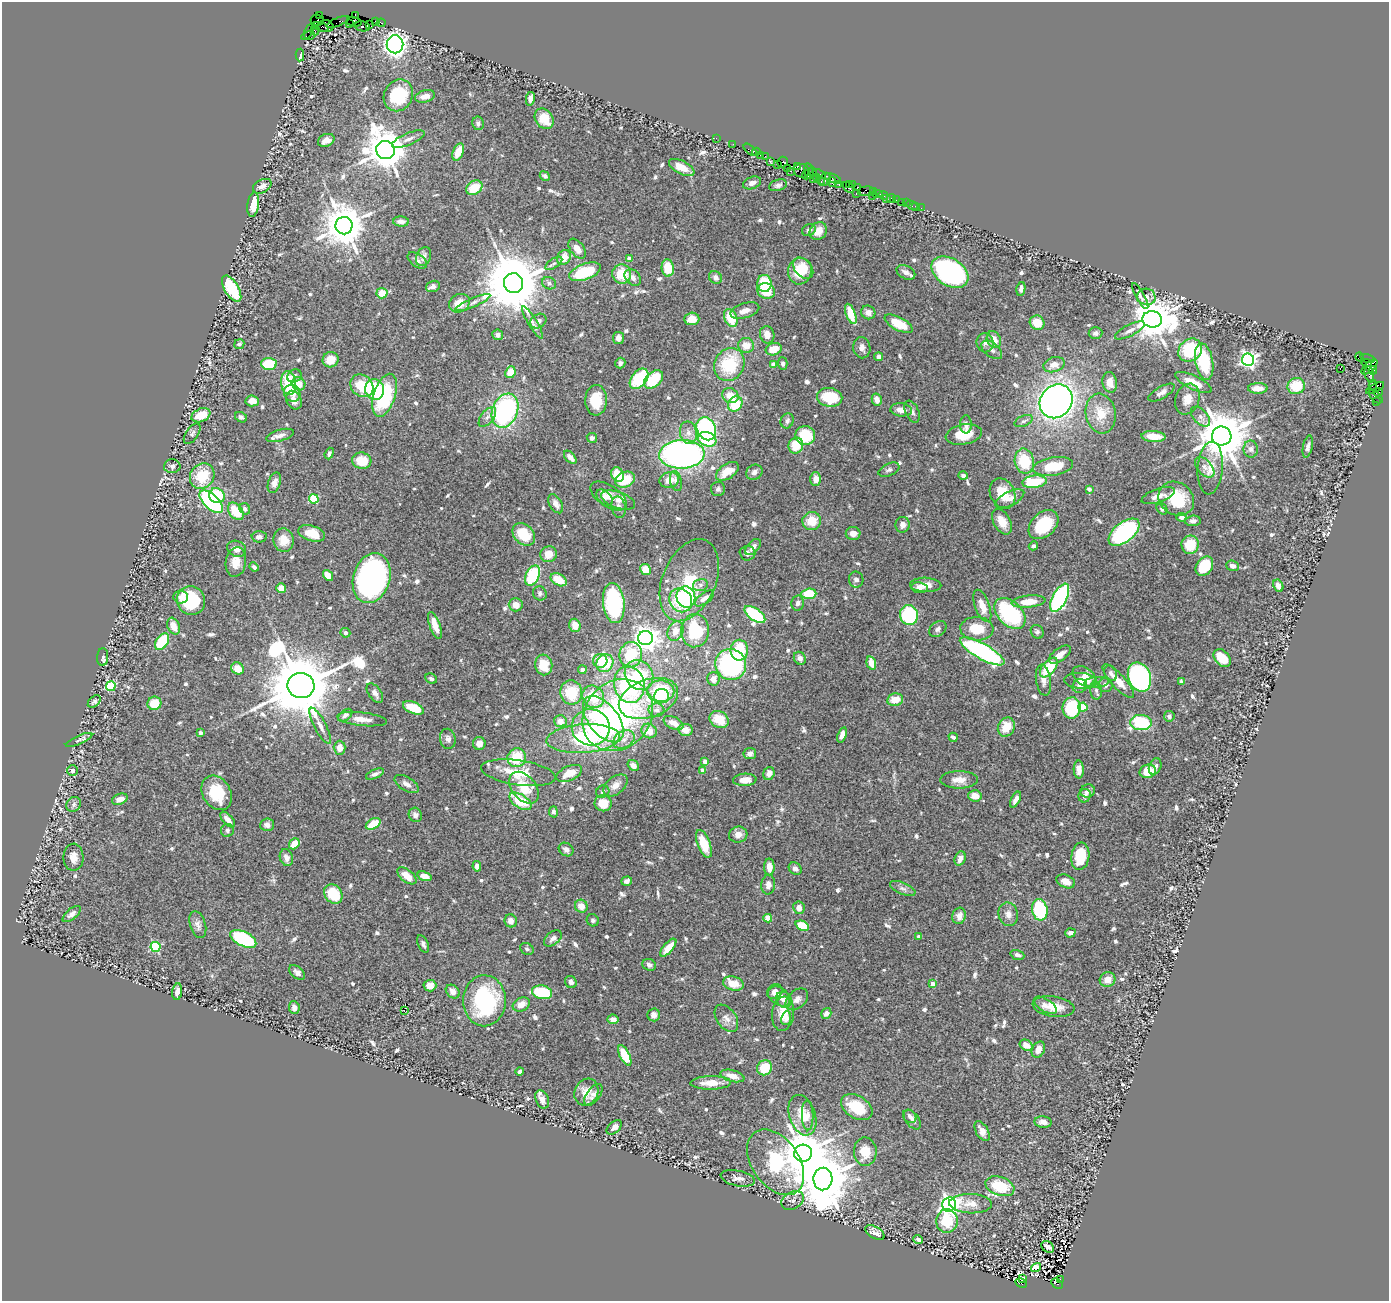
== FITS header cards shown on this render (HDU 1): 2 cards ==
NAXIS1  =                 1387
NAXIS2  =                 1299

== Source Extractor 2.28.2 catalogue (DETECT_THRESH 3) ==
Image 1387 x 1299 px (HDU 1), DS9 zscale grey, 1 PNG px = 1 image px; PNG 1391 x 1303 px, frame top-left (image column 1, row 1299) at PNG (2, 2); each listed source drawn as its Kron ellipse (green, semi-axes under 4 px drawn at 4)
Background 0.86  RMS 0.025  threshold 0.0744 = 3 sigma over >= 5 px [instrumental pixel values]
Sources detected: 753; of the 753, the 500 brightest by FLUX_AUTO listed and drawn (253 fainter detections omitted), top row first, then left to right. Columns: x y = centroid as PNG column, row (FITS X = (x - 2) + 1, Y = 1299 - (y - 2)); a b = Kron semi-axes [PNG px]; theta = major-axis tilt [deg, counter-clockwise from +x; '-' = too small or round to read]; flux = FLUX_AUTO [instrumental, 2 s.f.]
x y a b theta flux
319 16 3 3 - 110
355 16 4 3 - 120
317 20 7 5 -7 250
375 21 3 2 - 41
338 22 12 3 24 110
354 22 7 4 -12 450
349 23 2 2 - 19
381 23 4 3 - 40
369 24 2 2 - 22
326 26 8 6 -4 250
362 26 7 5 -11 120
321 27 8 4 -15 860
309 31 8 3 66 97
315 31 4 3 - 450
308 36 7 3 10 110
395 44 9 8 - 970
300 55 6 3 87 44
398 95 16 14 61 76
425 96 10 6 13 13
530 99 7 4 79 7.3
544 119 11 8 -55 32
478 123 7 6 - 4.6
716 138 2 2 - 23
408 139 17 6 23 9.6
326 140 8 6 23 12
733 144 2 2 - 15
385 150 9 9 - 5700
750 150 8 4 -43 34
458 152 9 5 68 27
756 152 4 3 - 92
760 155 3 2 - 27
765 156 2 2 - 27
770 162 2 2 - 28
783 162 5 5 - 66
777 164 3 2 - 47
797 166 4 2 - 48
682 167 14 6 -28 25
787 168 2 2 - 57
791 171 3 2 - 33
801 171 8 6 -14 300
809 171 8 2 -80 94
812 172 5 3 - 110
819 174 7 3 -22 160
806 175 4 3 - 100
545 176 5 4 - 4.4
816 177 2 2 - 41
833 178 8 3 -22 100
813 179 2 2 - 33
825 179 7 5 61 89
820 181 4 3 - 170
832 182 5 3 - 93
752 183 9 6 20 9.4
839 184 3 2 - 52
849 184 4 3 - 35
778 185 9 5 16 5
853 185 2 2 - 31
262 186 10 6 30 11
849 187 7 3 -44 54
857 187 3 3 - 79
474 188 9 6 34 40
866 191 8 5 6 200
873 192 3 2 - 57
856 193 3 2 - 22
877 194 5 2 - 41
883 195 5 3 - 35
873 196 2 2 - 59
886 199 2 2 - 15
891 199 4 3 - 41
896 200 2 2 - 9.9
901 202 2 2 - 23
906 203 4 2 - 6.2
253 204 12 6 82 37
912 205 6 3 -30 19
915 206 2 2 - 12
921 208 2 2 - 5.2
401 222 8 5 -3 8.8
344 226 8 8 - 6900
809 230 7 5 29 5.4
818 231 9 8 - 17
577 249 11 6 -53 14
424 257 10 7 66 8.1
564 257 8 6 56 23
629 258 4 4 - 14
417 260 11 6 -35 6.5
554 263 10 4 34 4.9
668 268 8 6 -81 41
803 268 12 8 -50 35
800 271 13 12 - 49
585 272 16 8 21 74
906 272 10 6 -27 8.1
950 272 20 13 -32 350
622 274 10 9 - 45
633 277 9 7 -45 9.8
715 277 7 6 - 7.6
513 283 10 9 - 16000
549 283 7 6 - 4.4
764 283 8 7 - 51
433 286 7 5 20 6
232 289 15 7 -59 86
1021 289 7 4 79 6.4
766 291 9 7 -24 43
382 293 5 5 - 25
1140 296 15 4 -61 4.6
1146 297 9 8 - 7.8
459 303 10 9 - 25
473 303 19 4 23 8.3
745 311 15 7 17 14
868 312 7 6 - 11
851 314 11 4 -71 44
731 318 9 6 -66 51
692 319 7 6 - 17
1152 319 10 8 -5 6000
538 321 9 6 34 7
533 322 19 4 -59 8.4
1037 323 8 7 - 30
899 324 15 6 -27 43
1130 330 16 5 27 8.9
1095 333 7 6 - 5.1
498 335 5 5 - 5.4
767 335 8 7 - 16
618 338 6 5 - 7.4
994 340 9 6 -63 21
985 343 9 8 - 8.9
239 344 5 4 - 4.4
746 345 8 7 - 20
862 348 11 8 -80 9
774 349 8 6 18 26
992 350 12 7 -39 7.5
1190 350 13 10 39 95
878 357 4 4 - 6.3
1360 357 4 3 - 150
1367 359 7 2 -16 66
331 360 8 7 - 24
1248 360 6 6 - 620
1204 362 18 8 -80 88
620 363 5 5 - 6.1
1367 363 5 4 - 230
269 364 8 6 -3 57
773 364 4 4 - 23
783 364 6 5 - 5.1
729 365 17 14 60 91
1054 365 11 7 17 18
1369 367 10 5 42 780
1340 368 3 2 - 700
1373 370 4 3 - 220
510 372 6 5 - 28
1369 374 8 4 -78 150
294 376 7 6 - 5.7
639 379 11 7 52 86
653 379 11 7 42 62
1110 382 10 7 -81 16
1193 382 20 7 -26 24
289 383 12 7 -82 72
299 384 7 6 - 20
1373 385 5 4 - 240
362 386 12 10 -39 55
1296 386 9 8 - 44
1258 388 10 5 1 19
1375 388 10 4 28 490
375 389 10 9 - 91
1378 392 4 3 - 140
292 393 9 8 - 13
1161 393 15 5 30 7.7
385 395 22 11 72 140
730 395 8 7 - 26
1376 396 8 5 -44 140
830 397 13 9 -10 55
1187 399 16 12 69 21
294 400 10 7 -63 12
596 400 15 11 88 43
877 400 6 5 - 10
252 401 7 5 -4 15
1056 401 18 15 50 1000
1376 402 3 2 - 36
735 404 8 7 - 53
901 410 11 6 -4 16
505 411 17 12 69 280
912 412 12 6 -66 6.8
1101 413 20 15 -82 37
201 415 10 6 23 33
241 417 6 5 - 4.5
487 417 12 6 52 8.3
1201 417 12 6 -47 7.8
787 421 8 6 68 5.7
1024 421 10 5 24 5
966 424 9 6 -89 7.1
706 429 12 9 -65 240
688 433 11 8 -78 12
192 434 12 6 56 4.9
964 434 18 10 11 39
280 435 14 5 15 11
805 435 10 9 - 64
1153 436 12 5 -4 23
1222 436 10 9 - 8700
592 438 5 5 - 6.3
707 439 9 7 -21 48
796 445 8 7 - 36
1308 447 11 5 78 6.3
1251 449 8 7 - 6.2
329 454 6 4 70 4.4
682 454 23 14 2 660
570 457 8 4 -47 10
362 461 9 8 - 38
1024 461 12 9 -78 69
172 466 8 7 - 6.3
1053 466 20 9 9 62
1205 467 12 7 -48 8.6
1210 468 26 12 85 28
889 470 11 6 24 5.5
727 471 13 7 33 24
754 472 8 7 - 8
618 474 7 6 - 39
202 476 13 11 53 57
963 476 4 4 - 6.4
816 479 7 5 -89 16
625 480 10 7 25 46
669 480 10 7 14 26
676 481 10 5 -80 7.3
1034 482 12 6 6 70
274 483 10 6 72 11
718 489 7 7 - 5.4
1089 489 4 3 - 8.4
1003 493 16 12 -65 38
217 496 8 7 - 76
608 496 21 10 -33 21
1158 496 17 6 19 13
604 497 9 6 -45 7.3
314 499 5 4 - 90
1010 499 16 7 27 13
1176 499 19 16 -36 79
618 500 18 8 -18 13
211 502 14 7 -43 220
556 504 10 6 -59 10
619 507 11 7 -76 8.3
245 509 6 5 - 5.8
1162 509 6 5 - 4.9
236 511 10 6 -53 46
1181 517 5 4 - 6
812 521 9 9 - 29
1193 521 8 5 5 6.3
1002 522 14 8 -60 22
903 525 8 7 - 9.3
1043 525 17 12 43 81
1124 532 18 9 39 280
312 533 14 7 -18 35
853 533 7 6 - 12
524 534 13 9 -45 45
259 537 7 5 -1 7.7
284 540 12 10 -82 27
1190 545 9 8 - 46
1033 546 5 4 - 4.6
753 547 10 5 45 9.5
237 549 10 7 -25 13
747 553 8 7 - 7.1
548 554 8 8 - 21
236 562 15 10 80 22
1204 566 10 8 54 52
1233 566 6 5 - 6.7
254 567 5 4 - 4.6
645 569 6 5 - 22
328 575 6 4 -52 21
533 575 10 6 63 98
372 578 25 18 73 590
559 580 9 5 -31 35
689 580 43 26 67 100
856 580 8 7 - 7.1
700 585 8 6 14 5.7
926 585 16 7 -2 15
1278 586 6 4 -61 13
281 588 5 5 - 15
920 588 8 5 -7 7.2
540 593 7 6 - 5
809 594 7 5 6 48
181 597 7 6 - 7.3
686 597 10 9 - 130
704 598 11 5 36 11
1060 598 15 7 63 310
681 600 12 11 - 78
191 601 14 14 - 83
1029 602 17 6 5 32
614 603 20 11 -83 180
798 603 7 6 - 6.4
516 605 7 6 - 14
982 606 17 7 -70 20
1010 613 18 12 -44 190
755 614 12 6 -36 110
909 615 10 9 - 130
435 625 14 5 -70 20
575 625 7 5 -72 20
174 626 9 6 -67 18
938 629 9 7 37 6.3
977 629 16 12 -4 41
675 631 10 7 66 19
695 631 16 14 85 110
1037 632 7 6 - 5.1
345 633 5 4 - 4.6
645 638 7 7 - 1500
162 642 9 6 56 78
739 650 10 8 90 58
982 651 25 7 -29 310
631 655 13 11 73 64
1060 655 13 6 34 14
103 657 9 5 89 5
800 658 6 5 - 7.6
1222 658 10 7 -47 38
600 661 7 7 - 36
605 663 9 8 - 49
871 663 7 4 -74 21
544 665 10 8 -82 33
731 665 16 15 - 300
238 668 7 5 -37 25
1049 668 11 6 50 73
582 670 4 4 - 6.2
1111 673 8 6 -61 5.5
639 675 16 13 -54 90
1084 676 13 8 -35 22
1139 677 15 11 -67 410
431 679 6 4 -27 4.5
713 679 7 6 - 13
1043 680 16 7 -82 11
1081 681 16 8 -4 22
1118 681 22 7 -47 22
1097 682 12 5 4 6.9
1181 682 4 4 - 5.4
629 685 18 15 -78 190
1105 685 7 7 - 6.2
111 686 5 5 - 120
301 686 13 12 - 23000
1080 686 7 6 - 9
1096 690 9 6 -82 4.7
661 691 14 11 -2 88
571 692 12 11 - 59
375 693 11 6 -55 9.3
661 696 7 7 - 36
593 697 12 10 -53 51
648 698 31 19 20 63
895 700 8 6 12 25
94 701 7 5 42 4.4
154 703 7 6 - 36
1083 707 4 4 - 61
413 708 11 6 -22 51
1071 708 10 9 - 110
657 710 8 7 - 7
345 715 8 5 39 6
618 715 38 33 48 380
1169 716 5 5 - 5.2
362 719 25 6 -6 19
603 719 27 15 -52 160
719 719 10 8 -31 42
560 721 6 6 - 15
673 723 10 6 -26 15
1141 723 11 7 0 110
320 726 20 6 -62 12
591 727 19 18 - 56
1006 727 10 8 62 28
685 730 7 6 - 14
649 731 8 7 - 21
201 733 4 4 - 6.7
842 735 8 4 71 11
953 737 5 3 - 5.1
448 739 10 8 -81 8.6
583 739 37 14 4 170
79 740 14 3 24 4.6
624 740 11 8 31 14
479 744 6 6 - 14
340 748 7 6 - 16
750 754 6 5 - 9.1
517 758 9 9 - 61
705 761 4 4 - 15
633 766 6 5 - 9.8
1155 766 8 6 68 6.3
703 770 4 4 - 15
1079 770 9 5 -89 9.2
73 771 5 5 - 4.8
1148 771 8 6 14 34
518 773 37 12 -8 54
569 773 14 7 23 26
769 773 6 5 - 12
375 774 9 4 24 7
745 780 12 6 4 16
959 780 18 9 0 18
407 784 13 6 -31 9.8
615 785 14 8 39 15
524 788 18 12 -50 45
1088 791 7 6 - 7.8
603 792 7 6 - 4.8
217 793 18 14 -59 67
975 796 7 5 -5 18
1085 796 7 6 - 9.2
120 799 8 5 22 11
1015 800 9 4 63 9.3
520 801 12 6 -32 71
603 803 8 8 - 30
74 804 8 7 - 5.2
553 812 5 4 - 5.3
415 815 7 6 - 6.7
228 820 9 5 -48 9.8
373 824 8 5 31 40
267 825 7 6 - 6.5
227 830 6 6 - 4.6
738 835 9 8 - 13
294 844 6 4 49 24
704 844 14 6 -69 40
566 849 8 6 -34 7.2
1080 856 14 9 82 50
73 857 13 10 -89 16
286 858 9 6 -72 9.3
960 858 7 5 69 9.2
477 866 5 4 - 7.3
769 867 8 5 -89 15
795 868 7 5 -37 6
407 876 11 6 -39 24
425 876 7 4 -19 15
627 881 5 4 - 6.5
1066 881 10 6 -23 18
768 885 10 7 84 10
903 888 13 6 -23 7
333 894 10 8 -53 57
581 906 6 6 - 17
799 908 6 5 - 11
1040 910 11 7 -79 110
72 914 11 5 39 7.8
1008 914 12 9 -77 12
959 916 8 6 75 12
768 918 4 4 - 41
593 920 6 6 - 4.7
511 921 6 6 - 10
198 925 14 8 -73 8.7
802 926 7 5 -24 51
1070 933 5 4 - 5.1
919 936 4 3 - 4.8
553 938 10 6 42 7.6
243 939 14 7 -26 170
423 944 9 5 -66 5
156 947 5 5 - 140
668 948 11 4 49 21
527 949 7 5 -36 4.5
1017 955 7 4 -19 5.8
649 965 7 5 -22 5.6
297 972 9 5 -41 5.9
1108 979 8 7 - 17
571 982 6 5 - 7.4
733 983 10 7 -13 25
933 984 4 4 - 22
430 986 6 6 - 16
177 992 8 5 83 11
453 992 8 6 -43 13
542 992 10 6 -10 77
775 992 8 6 39 10
779 996 12 8 -36 16
797 999 13 8 44 11
784 1000 8 7 - 8.8
484 1001 25 21 90 200
521 1004 9 6 27 17
1045 1005 13 6 -32 9.4
1053 1006 21 10 -9 29
294 1007 6 5 - 8.9
404 1010 2 2 - 4.5
826 1013 6 5 - 8.3
783 1014 17 11 82 26
654 1015 6 6 - 11
726 1018 15 9 -54 12
786 1018 7 5 79 8.8
613 1019 5 4 - 13
1026 1045 7 5 -28 17
1038 1050 8 6 61 15
625 1055 11 5 -63 46
765 1068 8 7 - 43
520 1072 4 4 - 5.4
732 1076 12 6 -14 16
711 1083 20 6 1 25
586 1092 14 11 63 23
593 1095 12 6 53 8.6
542 1099 9 6 -67 10
857 1107 17 11 -31 66
802 1115 21 13 -71 35
808 1115 15 6 -88 9.7
910 1116 7 6 - 5
912 1120 11 6 -52 7.3
1043 1122 9 5 -7 8.9
614 1127 9 5 42 10
982 1131 11 6 -60 13
865 1152 14 11 -88 34
803 1153 9 8 - 7400
776 1162 36 23 -55 220
738 1178 17 7 -12 9.6
823 1179 11 9 86 12000
1000 1186 15 9 -19 61
792 1200 12 8 28 8.3
971 1204 21 9 -2 19
949 1205 7 6 - 920
947 1221 12 10 85 53
875 1233 11 5 -31 9.1
918 1239 4 3 - 5.2
1048 1247 7 5 -36 5.9
1036 1267 5 4 - 22
1023 1278 3 3 - 70
1060 1279 3 2 - 49
1021 1283 6 4 -28 580
1057 1284 6 4 -31 610
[253 fainter detections neither listed nor drawn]